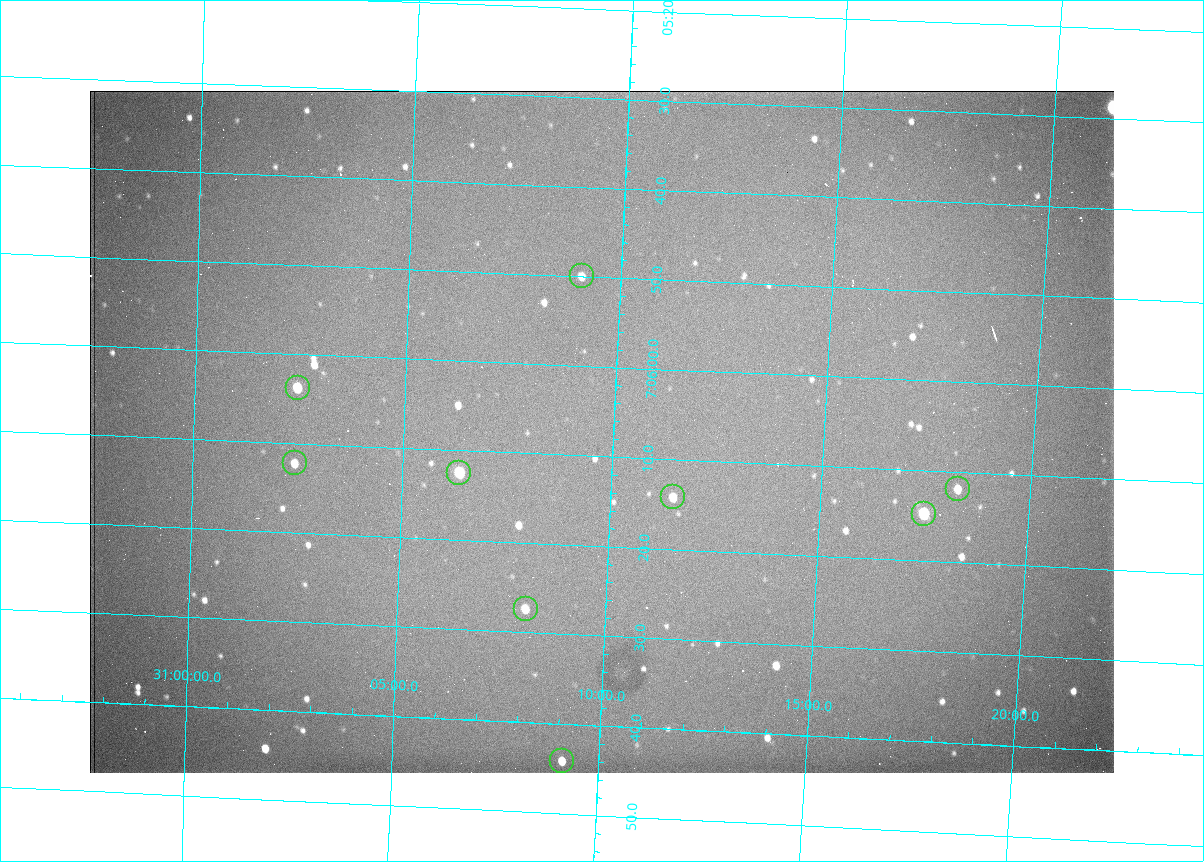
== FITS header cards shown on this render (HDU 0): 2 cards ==
NAXIS1  =                 1024 /fastest changing axis
NAXIS2  =                  682 /next to fastest changing axis

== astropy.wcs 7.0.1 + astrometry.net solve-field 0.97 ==
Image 1024 x 682 px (HDU 0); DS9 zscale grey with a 90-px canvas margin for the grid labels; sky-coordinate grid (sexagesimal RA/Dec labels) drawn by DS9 from the SOLVED WCS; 9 Tycho-2 reference stars matched to detected sources circled (green)
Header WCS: RA---TAN/DEC--TAN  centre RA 07:06:07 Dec +31:10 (106.53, +31.16 deg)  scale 1.43 arcsec/px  FOV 24.4' x 16.3'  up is -93 deg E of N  parity flipped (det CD > 0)
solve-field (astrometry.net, Tycho-2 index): VERIFIED the header's WCS against the Tycho-2 star catalogue (9 matches, 0 conflicts) and refined it, rather than solving blind
Solved WCS: RA---TAN-SIP/DEC--TAN-SIP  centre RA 07:06:07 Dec +31:10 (106.53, +31.16 deg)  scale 1.43 arcsec/px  FOV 24.4' x 16.3'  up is -93 deg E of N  parity flipped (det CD > 0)
The solver's refit moves the header's centre by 0.36 arcsec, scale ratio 0.9982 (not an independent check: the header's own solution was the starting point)
Tycho-2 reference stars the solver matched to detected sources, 9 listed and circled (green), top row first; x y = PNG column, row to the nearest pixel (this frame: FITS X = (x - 90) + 1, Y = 682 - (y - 91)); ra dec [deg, ICRS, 3 dp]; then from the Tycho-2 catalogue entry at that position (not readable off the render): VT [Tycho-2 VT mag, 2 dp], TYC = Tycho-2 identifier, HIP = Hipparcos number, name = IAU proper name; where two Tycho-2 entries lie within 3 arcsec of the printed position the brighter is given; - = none
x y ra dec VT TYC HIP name
582 276 106.458 +31.151 12.35 2438-728-1 - -
298 388 106.516 +31.041 10.39 2438-398-1 - -
295 463 106.551 +31.041 11.84 2438-663-1 - -
459 473 106.552 +31.106 9.20 2438-180-1 - -
958 489 106.550 +31.305 11.61 2438-184-1 - -
673 497 106.559 +31.192 11.79 2438-1039-1 - -
924 514 106.562 +31.292 10.01 2438-106-1 - -
526 609 106.614 +31.135 11.36 2438-550-1 - -
562 761 106.684 +31.152 11.76 2438-931-1 - -